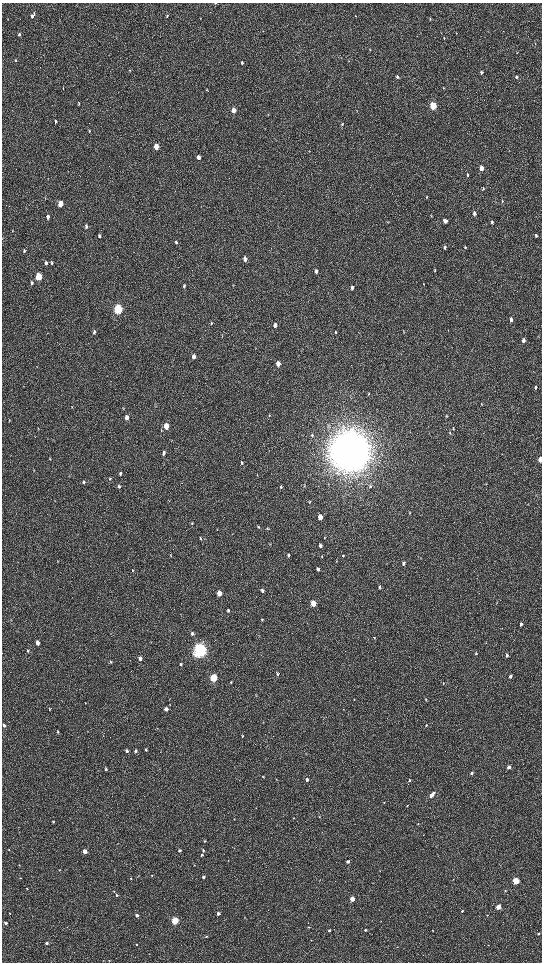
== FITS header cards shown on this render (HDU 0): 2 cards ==
NAXIS1  =                 1080 / length of data axis 1
NAXIS2  =                 1920 / length of data axis 2

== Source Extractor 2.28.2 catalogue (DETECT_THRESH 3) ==
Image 1080 x 1920 px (HDU 0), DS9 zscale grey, zoomed out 1/2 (1 PNG px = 2 x 2 image px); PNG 544 x 964 px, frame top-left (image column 1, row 1919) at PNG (2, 3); no overlay
Background 516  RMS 35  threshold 104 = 3 sigma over >= 5 px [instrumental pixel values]
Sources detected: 195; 2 cannot appear on this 1/2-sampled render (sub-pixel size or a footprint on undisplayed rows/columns) and are not listed; the other 193 listed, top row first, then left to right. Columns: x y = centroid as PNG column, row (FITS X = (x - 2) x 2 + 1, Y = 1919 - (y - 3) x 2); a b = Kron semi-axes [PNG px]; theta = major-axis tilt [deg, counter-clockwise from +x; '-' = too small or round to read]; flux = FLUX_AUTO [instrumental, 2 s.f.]
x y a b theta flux
215 3 3 2 - 3.4e+03
32 15 6 4 49 1.9e+04
167 16 4 3 - 7.4e+03
355 16 3 2 - 2.9e+03
430 19 4 2 - 4.3e+03
263 31 3 2 - 3.4e+03
19 34 4 3 - 1.1e+04
444 38 4 2 - 4.6e+03
517 53 3 2 - 4.2e+03
15 60 4 3 - 5.4e+03
242 63 4 3 - 1.4e+04
130 70 3 3 - 4.1e+03
481 72 4 3 - 1.3e+04
397 77 4 3 - 1.3e+04
516 77 4 3 - 1.0e+04
63 88 3 2 - 3.7e+03
79 103 5 3 - 7.8e+03
433 106 4 3 - 3.7e+05
234 110 4 3 - 6.5e+04
55 122 4 3 - 1.0e+04
342 124 4 3 - 6.9e+03
89 131 5 3 - 8.2e+03
156 147 4 3 - 1.1e+05
198 157 4 3 - 3.5e+04
481 168 4 3 - 6.7e+04
467 175 4 3 - 9.5e+03
483 189 4 3 - 8.3e+03
427 197 4 2 - 3.9e+03
502 201 4 3 - 6.8e+03
60 204 4 3 - 1.5e+05
474 213 4 3 - 2.4e+04
48 217 5 3 - 3.1e+04
445 221 4 3 - 4.3e+04
492 222 4 3 - 1.1e+04
86 226 5 4 - 1.8e+04
12 231 4 2 - 4.2e+03
536 235 5 3 - 1.0e+04
99 236 5 4 - 1.2e+04
176 242 5 3 - 1.1e+04
445 247 4 3 - 1.2e+04
465 247 4 3 - 8.5e+03
24 251 5 3 - 1.0e+04
245 259 5 4 - 2.9e+04
46 263 5 4 - 1.6e+04
52 263 6 3 -89 9.2e+03
435 270 5 2 - 5.0e+03
316 271 5 3 - 2.4e+04
38 276 5 3 - 2.9e+05
32 283 5 4 - 1.4e+04
233 285 4 2 - 3.8e+03
184 286 5 3 - 9.6e+03
352 287 5 4 - 1.5e+04
118 309 5 4 - 9.2e+05
511 320 4 3 - 2.5e+04
211 323 4 3 - 7.8e+03
275 325 5 4 - 3.4e+04
94 332 5 4 - 1.3e+04
335 332 5 3 - 6.5e+03
403 332 3 2 - 3.8e+03
222 336 3 2 - 4.0e+03
523 340 4 3 - 3.2e+04
193 357 5 4 - 3.3e+04
278 364 5 4 - 5.1e+04
536 387 4 3 - 1.1e+04
369 394 5 2 - 5.1e+03
481 404 3 3 - 4.8e+03
270 415 3 3 - 4.7e+03
447 416 4 3 - 5.5e+03
126 417 4 3 - 4.1e+04
166 426 5 3 - 1.2e+05
453 428 4 3 - 6.4e+03
450 433 5 3 - 5.9e+03
312 435 5 3 - 1.1e+04
349 451 15 14 - 2.3e+07
164 453 5 3 - 1.6e+04
50 459 4 2 - 4.8e+03
540 459 4 3 - 7.0e+04
241 463 5 3 - 9.4e+03
34 470 3 2 - 3.3e+03
120 473 5 3 - 1.3e+04
110 479 4 3 - 5.3e+03
84 482 5 4 - 1.3e+04
119 486 5 4 - 1.1e+04
370 486 5 4 - 9.1e+03
281 487 4 3 - 9.2e+03
310 501 4 3 - 6.3e+03
409 513 4 3 - 5.1e+03
320 517 4 3 - 6.8e+04
192 523 4 3 - 7.0e+03
258 527 5 3 - 6.0e+03
267 528 5 2 - 4.1e+03
217 530 3 2 - 1.9e+03
200 538 5 3 - 7.4e+03
320 545 4 3 - 2.1e+04
171 555 5 2 - 4.1e+03
288 555 5 4 - 1.3e+04
322 556 5 3 - 5.9e+03
343 556 3 3 - 5.0e+03
336 561 5 3 - 5.1e+03
403 564 4 3 - 1.5e+04
318 569 4 4 - 1.4e+04
133 571 4 3 - 6.6e+03
379 587 4 4 - 9.3e+03
262 590 4 3 - 1.6e+04
219 593 4 3 - 8.4e+04
313 603 4 3 - 1.9e+05
228 611 4 3 - 1.2e+04
262 620 4 2 - 5.4e+03
521 624 4 3 - 2.2e+04
192 633 4 4 - 1.9e+04
374 638 4 2 - 4.4e+03
151 642 3 2 - 3.7e+03
37 643 4 3 - 4.3e+04
200 650 6 5 - 3.2e+06
28 651 3 3 - 7.6e+03
476 654 4 3 - 7.0e+03
507 655 3 3 - 1.3e+04
140 658 4 3 - 3.5e+04
111 662 5 3 - 6.4e+03
180 664 4 3 - 7.8e+03
277 674 4 3 - 9.6e+03
510 676 4 3 - 1.8e+04
213 678 4 3 - 4.6e+05
231 682 3 3 - 5.7e+03
443 683 3 2 - 4.1e+03
426 699 4 3 - 6.7e+03
85 703 2 2 - 2.3e+03
49 709 4 3 - 5.0e+03
166 709 4 3 - 3.7e+04
4 725 4 3 - 1.5e+04
426 725 4 3 - 7.7e+03
58 732 4 3 - 7.7e+03
103 736 3 2 - 2.9e+03
243 736 3 3 - 4.5e+03
146 749 4 3 - 1.1e+04
127 751 4 4 - 1.4e+04
135 751 4 3 - 2.2e+04
509 767 3 3 - 3.4e+04
106 769 5 3 - 8.6e+03
471 773 4 3 - 1.2e+04
263 777 3 3 - 5.5e+03
276 779 3 2 - 3.1e+03
307 780 3 3 - 2.6e+04
409 780 4 3 - 8.5e+03
432 795 6 3 51 6.3e+04
384 802 3 3 - 3.8e+03
407 805 4 2 - 4.3e+03
319 817 4 3 - 4.4e+03
294 818 3 2 - 3.6e+03
53 821 4 3 - 7.7e+03
418 824 3 2 - 3.7e+03
205 841 4 3 - 8.7e+03
9 850 3 2 - 3.3e+03
180 850 3 3 - 1.9e+04
203 850 4 3 - 8.1e+03
85 851 3 3 - 6.3e+04
202 855 4 3 - 1.0e+04
348 862 3 3 - 1.9e+04
19 865 3 2 - 3.1e+03
194 865 4 2 - 3.0e+03
59 870 3 3 - 4.1e+03
152 875 3 2 - 5.8e+03
203 877 3 3 - 1.3e+04
20 878 3 3 - 5.1e+03
131 878 3 3 - 6.1e+03
453 879 2 2 - 2.3e+03
516 881 3 3 - 5.1e+05
26 888 3 2 - 3.7e+03
114 891 3 2 - 3.6e+03
505 891 3 3 - 5.8e+03
117 895 3 3 - 9.2e+03
352 899 3 3 - 1.1e+05
498 907 3 3 - 1.3e+05
462 911 3 2 - 5.1e+03
9 913 3 2 - 3.3e+03
218 913 3 3 - 2.7e+04
137 915 3 3 - 2.7e+04
487 915 3 2 - 3.7e+03
175 921 3 3 - 4.0e+05
381 921 3 2 - 2.6e+03
6 923 3 2 - 1.7e+04
309 927 3 3 - 6.7e+03
329 930 3 3 - 1.4e+04
365 930 3 3 - 9.2e+03
432 930 2 2 - 4.1e+03
538 934 3 3 - 9.9e+03
206 936 3 3 - 7.2e+03
46 943 3 3 - 1.4e+04
137 944 3 2 - 5.1e+03
488 945 3 2 - 2.4e+03
398 947 3 2 - 3.1e+03
103 960 3 2 - 2.8e+03
109 960 3 2 - 4.4e+03
At the frame edge (FLAGS 8, measured only in part): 2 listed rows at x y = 215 3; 540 459
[2 sub-pixel or undisplayed-footprint detections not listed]